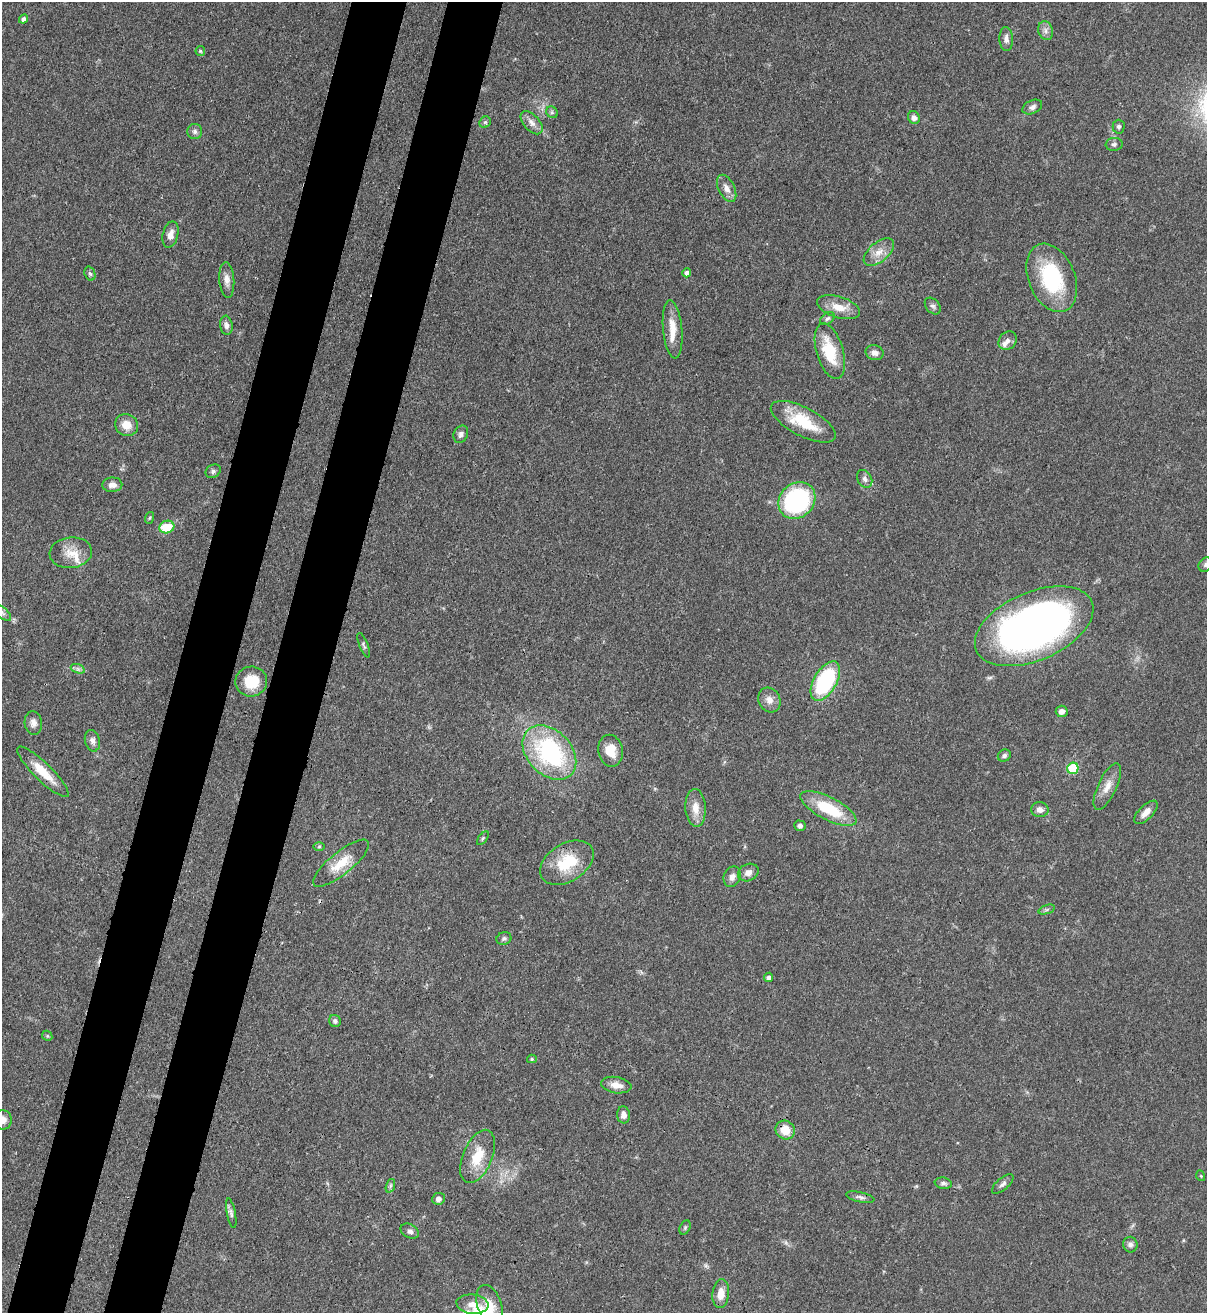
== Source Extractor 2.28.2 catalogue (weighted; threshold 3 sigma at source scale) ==
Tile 7 of 4 x 4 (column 3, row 2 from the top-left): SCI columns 2628-3832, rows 2652-3962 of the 5380 x 5305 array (HDU 1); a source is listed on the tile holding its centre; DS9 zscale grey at full resolution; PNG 1209 x 1315 px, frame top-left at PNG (2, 2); each listed source drawn as its Kron ellipse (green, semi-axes under 4 px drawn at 4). Shown black and unused: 9% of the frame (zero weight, under 3 of 4 exposures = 7% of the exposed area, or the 3 px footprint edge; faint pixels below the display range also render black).
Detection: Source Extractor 2.28.2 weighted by HDU 2 'WHT'; one run over the whole footprint, this tile lists its part. Background 0.102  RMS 0.0041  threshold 0.0186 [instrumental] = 3 sigma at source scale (4.5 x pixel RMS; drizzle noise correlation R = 1.50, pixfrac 1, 0.05/0.05 arcsec/px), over >= 5 px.
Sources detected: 94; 1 too faint to see at this stretch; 1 cosmic-ray / hot-pixel residue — neither listed nor drawn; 3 inside a brighter listed object's ellipse — not listed separately; the other 89 listed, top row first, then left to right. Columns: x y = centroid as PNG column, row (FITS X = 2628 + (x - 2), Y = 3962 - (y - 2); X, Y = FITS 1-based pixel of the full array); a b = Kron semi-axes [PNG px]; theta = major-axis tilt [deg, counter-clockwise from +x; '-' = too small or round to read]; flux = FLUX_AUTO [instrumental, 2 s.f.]
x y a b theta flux
23 19 5 4 - 1.4
1046 31 9 7 -72 1.8
1006 39 12 7 -87 2
200 51 5 5 - 0.58
1032 107 10 6 25 1.6
552 112 6 5 - 0.83
914 118 7 5 -55 1.8
485 122 6 5 - 0.69
532 123 14 8 -48 2.8
1119 127 7 6 - 1.2
195 132 7 7 - 1.4
1114 144 8 6 6 1
727 188 15 8 -63 3
170 234 13 7 76 3
879 252 18 9 40 4.6
687 273 4 4 - 1.7
90 274 7 5 -71 0.81
1052 278 36 23 -68 35
227 280 18 7 -85 3
933 306 9 6 -50 1.2
838 307 22 10 -17 6.6
827 318 8 5 38 0.97
226 325 9 6 -83 1.7
673 329 29 9 -85 6.9
1008 341 10 8 46 2
830 351 29 13 -73 16
875 353 9 7 -15 2.3
803 422 36 14 -28 17
127 425 12 10 -34 5.7
461 434 9 7 63 1.4
213 471 8 6 33 1.1
865 479 9 7 -60 1.6
112 485 10 7 1 2.7
797 500 20 17 43 59
149 518 6 3 70 0.52
167 527 7 6 - 10
71 553 21 15 6 6.8
1206 565 8 6 48 0.99
2 613 11 5 -40 1.3
1034 626 63 34 23 240
364 645 13 4 -68 0.93
78 669 7 4 -19 1.1
825 681 22 11 59 41
251 682 16 15 - 12
769 700 13 10 -61 3.2
1062 711 6 5 - 2.3
33 723 12 8 -85 2.4
92 741 11 7 -76 1.8
610 751 16 12 -79 7.2
549 752 31 22 -47 55
1004 755 7 5 33 1.1
1073 768 6 5 - 19
43 772 35 9 -44 9.3
1107 786 25 9 65 4.9
696 808 19 10 -86 5.3
828 808 31 11 -27 19
1040 810 9 7 -9 2.2
1146 812 15 7 45 3.2
800 826 6 5 - 1.2
483 838 8 4 55 0.62
319 847 6 4 1 0.51
341 863 35 11 39 8.9
567 863 29 19 31 17
748 872 10 8 26 2.5
732 877 10 8 66 2.4
1047 910 8 3 19 0.77
504 939 7 6 - 1
769 977 5 4 - 1.4
335 1021 6 5 - 1.1
47 1036 5 4 - 0.53
532 1059 5 4 - 0.63
616 1085 15 8 -8 4
623 1115 8 6 -85 2.6
2 1120 10 9 - 3.4
785 1130 10 9 - 7.3
478 1156 28 14 67 11
1201 1176 5 3 - 0.33
943 1183 8 5 -9 1.2
1003 1184 13 6 41 1.5
390 1186 7 4 71 0.89
860 1197 14 5 -12 1.3
439 1199 6 6 - 1.6
231 1213 15 4 -79 1.3
685 1227 7 5 64 0.69
410 1231 10 7 -27 1.6
1130 1245 8 7 - 1.3
721 1294 14 8 84 5
472 1304 16 9 -6 3.8
490 1305 21 12 -70 7.3
Overlapping masked pixels (flux is a lower limit): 2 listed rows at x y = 43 772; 785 1130
Isophote crosses this tile's border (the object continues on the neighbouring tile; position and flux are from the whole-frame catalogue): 3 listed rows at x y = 1206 565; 2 613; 2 1120